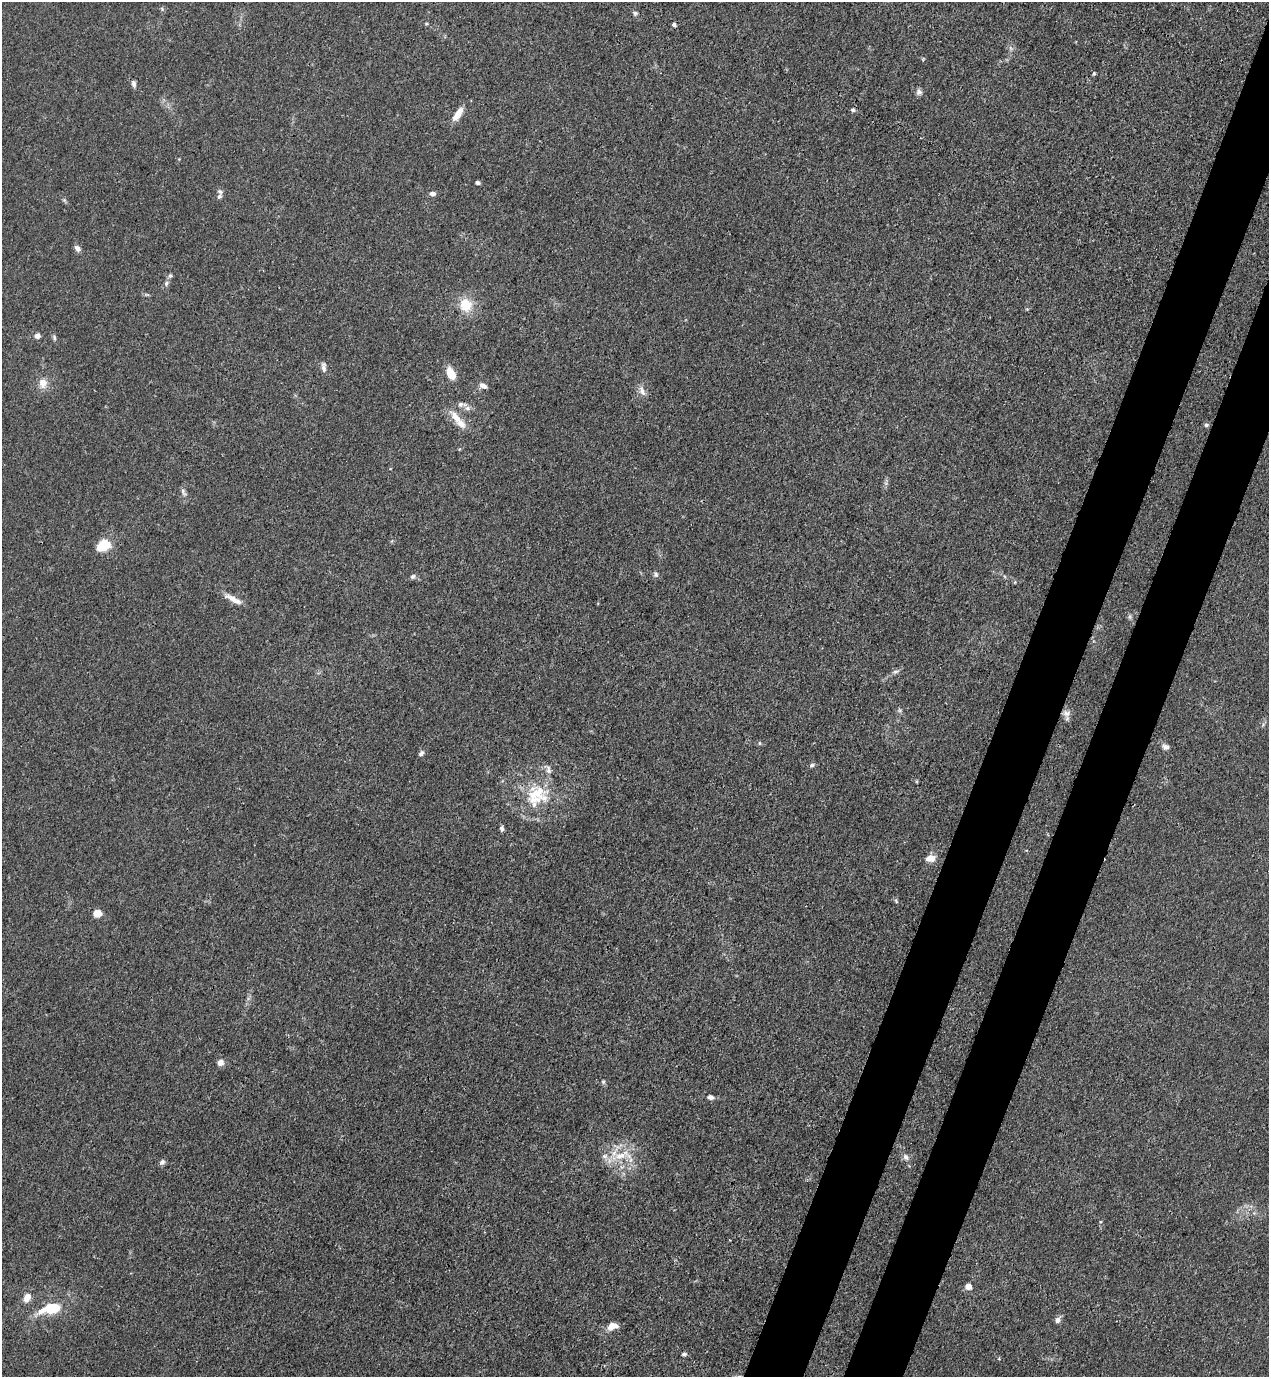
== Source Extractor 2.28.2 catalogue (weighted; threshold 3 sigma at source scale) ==
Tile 10 of 4 x 4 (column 2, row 3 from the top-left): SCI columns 1489-2755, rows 1417-2791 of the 5645 x 5583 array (HDU 1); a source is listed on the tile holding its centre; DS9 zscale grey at full resolution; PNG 1271 x 1379 px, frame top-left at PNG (2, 2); no overlay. Shown black and unused: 8% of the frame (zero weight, under 3 of 4 exposures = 7% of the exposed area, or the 3 px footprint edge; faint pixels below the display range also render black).
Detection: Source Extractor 2.28.2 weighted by HDU 2 'WHT'; one run over the whole footprint, this tile lists its part. Background 0.0182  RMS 0.0026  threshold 0.0115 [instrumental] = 3 sigma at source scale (4.5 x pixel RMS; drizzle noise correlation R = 1.50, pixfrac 1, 0.05/0.05 arcsec/px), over >= 5 px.
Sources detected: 69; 1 too faint to see at this stretch — not listed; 5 inside a brighter listed object's ellipse — not listed separately; the other 63 listed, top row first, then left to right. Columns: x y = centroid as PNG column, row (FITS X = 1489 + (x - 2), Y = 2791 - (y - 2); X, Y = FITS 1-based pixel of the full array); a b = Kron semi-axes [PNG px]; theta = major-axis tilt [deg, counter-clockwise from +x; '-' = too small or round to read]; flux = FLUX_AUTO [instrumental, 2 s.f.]
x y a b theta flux
162 9 6 4 -50 0.41
635 13 7 5 -86 0.54
426 24 5 4 - 0.27
674 24 5 4 - 0.71
923 59 6 3 72 0.26
1094 74 5 4 - 0.32
133 84 10 6 -79 0.82
919 92 9 7 -69 0.89
853 110 5 5 - 0.57
457 114 19 7 55 3.2
477 182 4 4 - 0.8
220 191 8 6 -46 0.7
433 194 7 5 -9 0.92
64 200 6 5 - 0.42
77 248 7 5 -48 1.3
170 276 6 6 - 0.52
166 283 8 5 71 0.69
147 295 7 4 -18 0.37
466 305 15 13 -66 6
37 336 5 5 - 1.8
54 337 7 5 -75 0.53
324 367 14 6 -84 1.1
451 373 12 7 -62 4.7
43 383 10 9 - 2.7
483 386 10 6 -28 1.2
642 391 14 7 -67 1.6
461 404 13 7 0 1.2
456 417 22 10 -48 3.7
1206 425 6 5 - 0.49
183 492 13 5 -63 0.83
104 545 11 8 31 11
656 574 8 7 - 0.69
413 576 7 5 32 0.64
1015 582 6 3 72 0.24
233 599 24 6 -28 2.6
1130 616 7 4 72 0.46
895 672 8 5 17 0.71
900 710 6 5 - 0.48
1066 713 11 9 -12 1.4
759 743 6 4 -90 0.29
1165 747 10 8 -19 1
421 753 8 5 44 0.71
812 765 7 5 29 0.66
916 781 5 3 - 0.27
536 795 36 27 38 14
502 828 7 5 -79 0.63
930 858 10 6 7 2.8
896 901 7 4 -47 0.39
97 913 5 5 - 7.6
220 1063 6 6 - 1.8
603 1082 6 5 - 0.4
710 1097 7 6 - 0.93
622 1155 37 13 12 7.2
906 1157 9 7 -57 1.1
162 1162 8 6 40 0.78
1101 1221 4 3 - 0.41
730 1240 2 2 - 0.21
968 1286 5 4 - 3.9
27 1298 9 6 65 2.7
51 1307 19 12 0 8.1
1057 1320 7 6 - 1.2
612 1326 14 8 18 2.3
684 1354 6 5 - 0.55